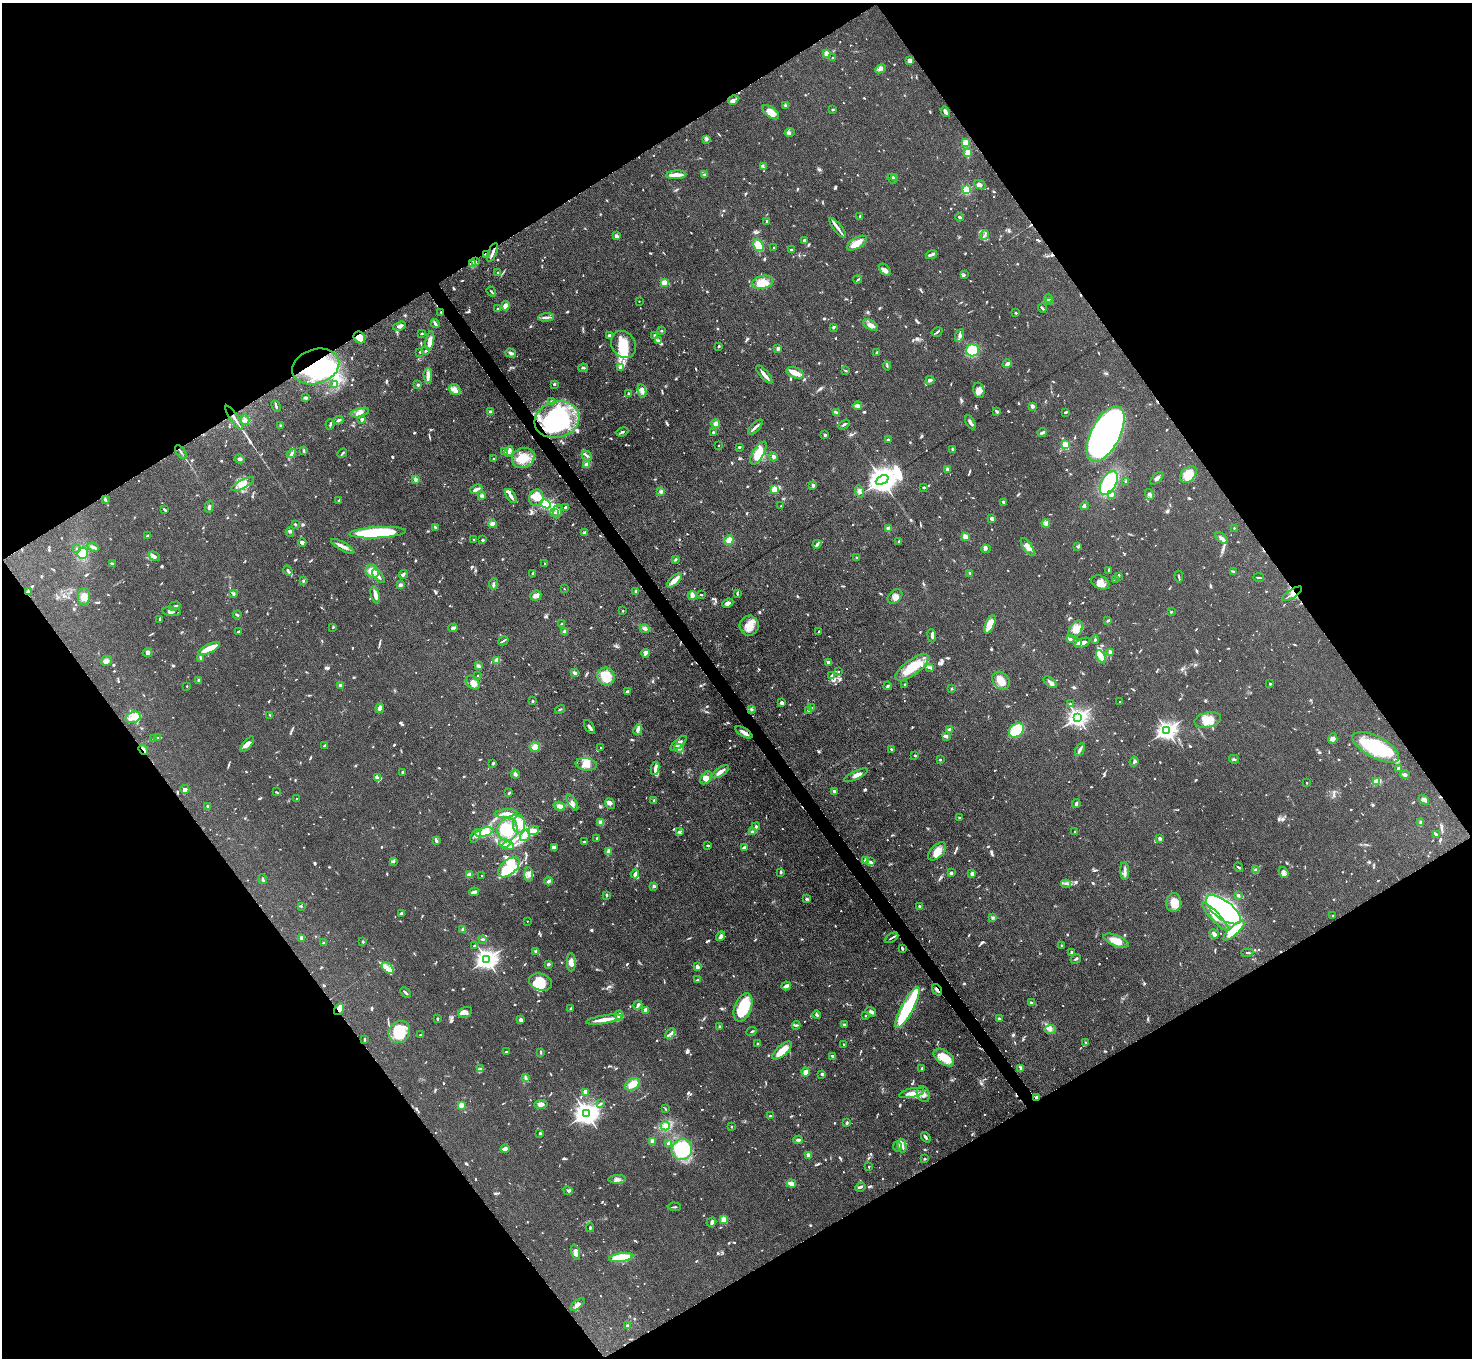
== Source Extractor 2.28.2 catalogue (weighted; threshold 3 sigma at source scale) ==
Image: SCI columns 1-5880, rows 297-5719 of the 5882 x 5876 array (HDU 1 of 3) = the unmasked area's bounding box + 8 px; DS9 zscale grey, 4 x 4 block average (1 PNG px = mean of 4 x 4 image px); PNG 1474 x 1360 px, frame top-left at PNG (2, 3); each listed source drawn as its Kron ellipse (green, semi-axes under 4 px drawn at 4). Shown black and unused: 49% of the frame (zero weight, under 4 of 8 exposures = <1% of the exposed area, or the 3 px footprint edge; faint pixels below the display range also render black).
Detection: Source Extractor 2.28.2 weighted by HDU 2 'WHT'. Background 0.0969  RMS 0.0051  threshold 0.0209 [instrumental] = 3 sigma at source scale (4.09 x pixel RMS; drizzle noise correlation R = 1.36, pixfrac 0.8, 0.05/0.05 arcsec/px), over >= 5 px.
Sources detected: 1471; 11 too faint to see at this stretch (4 x 4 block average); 8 inside a brighter object's white glare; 11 cosmic-ray / hot-pixel residue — neither listed nor drawn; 45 coinciding with a brighter row at this scale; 124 inside a brighter listed object's ellipse — not listed separately; of the other 1272, all 500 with FLUX_AUTO >= 3.41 (the completeness limit of this list) listed and drawn (772 fainter detections not listed), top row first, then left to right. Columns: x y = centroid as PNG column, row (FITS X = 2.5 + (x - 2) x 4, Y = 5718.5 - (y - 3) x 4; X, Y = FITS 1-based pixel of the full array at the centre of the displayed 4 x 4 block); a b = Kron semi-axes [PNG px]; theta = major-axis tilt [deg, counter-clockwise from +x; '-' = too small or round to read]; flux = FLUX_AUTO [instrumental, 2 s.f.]
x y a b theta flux
826 54 2 2 - 42
833 58 2 2 - 3.6
910 60 3 3 - 18
880 69 5 4 - 8.4
733 100 6 3 31 8.8
785 105 4 2 - 4.4
833 110 3 2 - 3.4
771 112 10 5 -38 30
945 112 5 3 - 8.9
790 133 5 3 - 7.2
706 140 3 2 - 3.9
965 142 2 2 - 140
968 152 2 2 - 110
763 166 4 2 - 3.7
705 174 4 2 - 5.7
676 175 10 2 3 34
894 178 4 2 - 6.3
892 179 5 2 - 4.8
980 185 6 3 -26 8.7
966 190 2 2 - 270
860 216 4 2 - 4.2
959 217 4 2 - 4.2
767 221 4 3 - 3.9
838 228 12 3 -51 17
984 235 5 2 - 4.1
616 236 3 3 - 6.7
805 241 3 2 - 8.1
857 243 11 5 31 32
758 245 6 5 - 36
774 248 2 2 - 10
791 250 2 2 - 5.3
493 253 10 2 68 12
931 254 6 2 19 12
487 255 3 2 - 4.5
475 261 3 2 - 5.1
472 264 4 4 - 15
885 270 7 4 -50 14
498 272 2 2 - 8
964 275 4 2 - 3.7
858 280 4 2 - 3.8
762 282 11 6 11 43
664 283 2 2 - 120
491 292 5 2 - 4.3
1048 298 4 3 - 5.1
639 301 2 2 - 4.1
1049 302 3 2 - 4.7
505 306 4 3 - 23
498 308 2 2 - 4.9
1042 308 4 2 - 4.9
441 312 2 2 - 4.1
1016 313 2 2 - 4.7
546 317 8 2 5 10
435 323 5 2 - 12
871 325 8 4 -30 15
400 326 6 3 21 11
833 327 3 2 - 4.7
661 331 2 2 - 4.9
937 332 6 2 32 4.7
422 333 2 2 - 3.8
655 335 3 2 - 4.6
960 335 6 4 71 8.4
609 336 3 3 - 5.9
359 337 6 5 - 34
430 341 9 4 81 24
658 341 3 2 - 9
624 345 14 12 -57 70
719 346 2 2 - 4.3
778 348 2 2 - 46
972 350 6 6 - 65
426 351 4 2 - 4.5
420 352 2 2 - 7.3
877 352 3 2 - 5.1
511 353 5 3 - 8.1
1007 364 4 2 - 13
316 366 24 17 18 230
887 366 4 2 - 4.1
620 367 2 2 - 12
583 368 5 2 - 4.8
845 371 3 2 - 3.6
795 373 9 5 -22 25
428 375 7 3 -90 14
764 375 11 3 -48 17
930 380 4 2 - 7
334 384 3 3 - 4.9
554 384 2 2 - 19
418 385 3 2 - 4.8
455 390 6 5 - 14
979 390 8 5 -78 16
642 391 7 4 -77 11
629 394 3 2 - 4.6
306 398 3 2 - 7.8
551 402 2 2 - 7.2
276 406 6 2 -63 4.9
858 406 4 3 - 7
1032 406 2 2 - 53
997 411 3 2 - 5.5
490 412 3 3 - 11
836 412 4 3 - 4.6
1066 412 3 2 - 3.9
360 413 9 4 15 15
234 418 14 2 -56 15
362 419 4 3 - 5.5
245 420 5 3 - 8
339 420 5 2 - 7.9
557 420 23 18 16 330
970 422 8 2 -60 9
330 424 5 2 - 3.7
716 424 4 4 - 14
844 424 6 2 32 4.9
280 425 2 2 - 3.4
755 427 9 2 47 9.2
622 432 6 2 21 4.7
1042 432 5 2 - 9.3
713 433 3 2 - 6
1106 434 30 14 63 2100
825 435 2 2 - 7.2
888 440 2 2 - 17
1065 445 2 2 - 220
718 446 2 2 - 7.4
739 447 2 2 - 3.9
952 449 3 2 - 4.8
303 451 3 3 - 4.2
181 452 8 2 -54 6.1
505 452 3 2 - 3.8
509 452 5 3 - 8
291 453 5 2 - 7.7
342 453 5 2 - 4.2
758 453 13 5 58 56
587 456 5 3 - 6.8
773 457 4 3 - 6.5
523 458 11 10 - 49
240 459 4 3 - 5.8
493 459 3 2 - 5.1
587 465 3 3 - 13
947 469 3 2 - 13
1188 475 10 6 45 49
1157 478 8 3 45 8
415 479 3 3 - 6.8
882 480 7 4 25 4000
1126 482 3 2 - 4.5
1109 483 13 7 61 180
243 484 12 4 27 22
813 485 2 2 - 33
924 487 2 2 - 4
476 489 6 2 23 12
774 489 2 2 - 81
661 491 3 3 - 5.8
859 492 6 4 -76 8.4
1111 494 2 2 - 56
1150 494 5 3 - 6.4
482 495 4 3 - 4.8
511 496 8 2 -56 15
536 498 8 7 - 51
105 500 2 2 - 5.1
338 501 3 2 - 3.5
1004 503 4 3 - 4.8
546 504 5 3 - 370
781 506 2 2 - 4.6
1084 506 4 2 - 5.5
209 507 6 2 75 5.8
565 507 2 2 - 5.3
164 510 4 2 - 4.2
557 511 7 3 79 7.9
554 513 4 2 - 4.5
992 518 3 3 - 9.3
1046 523 4 3 - 6.4
295 524 2 2 - 7.6
492 524 4 3 - 9.3
435 527 4 2 - 3.5
1234 528 2 2 - 6.3
888 529 2 2 - 81
290 532 5 2 - 7
378 533 28 5 3 260
584 533 2 2 - 25
148 536 3 2 - 5.4
965 537 2 2 - 120
1221 538 7 3 -40 11
473 539 2 2 - 4.5
482 540 2 2 - 5.3
729 540 5 4 - 18
899 541 2 2 - 7.2
302 542 4 3 - 14
817 544 4 2 - 9.9
343 546 13 3 -29 17
1078 546 3 2 - 4.1
93 547 6 2 -23 13
1028 547 10 4 -56 17
77 549 2 2 - 5.5
986 549 5 3 - 7.6
82 553 5 5 - 33
154 556 6 3 -35 7
857 557 3 2 - 3.4
676 559 2 2 - 5.3
112 563 3 2 - 3.7
545 563 2 2 - 6.8
1109 570 4 2 - 4.7
288 571 5 2 - 8.2
372 571 7 6 - 32
1233 571 4 2 - 4.3
533 573 3 2 - 4.2
970 573 2 2 - 3.7
403 575 4 3 - 5.1
378 576 8 3 -48 9.8
1118 576 2 2 - 4.2
1179 577 6 2 -79 5
1259 578 5 2 - 5.5
674 580 9 4 41 21
1115 580 2 2 - 5.3
303 581 3 2 - 3.8
1100 582 9 6 -26 25
494 584 5 2 - 4.8
400 585 3 3 - 7.5
564 589 2 2 - 5.2
636 591 2 2 - 10
28 592 4 2 - 3.9
234 594 3 2 - 5.2
737 594 3 2 - 3.9
1292 594 11 2 32 11
375 595 9 3 -76 17
701 595 3 2 - 3.9
536 596 6 5 - 10
692 596 4 2 - 30
895 596 8 6 44 17
84 597 8 6 88 21
728 603 6 4 24 10
175 606 6 2 16 5.3
623 611 2 2 - 11
172 612 9 3 -7 8.6
1171 612 2 2 - 5.7
237 615 4 2 - 3.4
159 620 2 2 - 3.8
1108 620 3 2 - 6.5
562 624 3 2 - 3.7
990 624 10 4 67 39
749 626 10 9 - 39
333 627 2 2 - 3.6
453 628 5 3 - 6.1
645 629 5 3 - 7.3
1075 629 9 6 61 30
239 631 4 2 - 3.7
564 631 3 3 - 4.9
819 631 2 2 - 11
932 636 7 3 -84 7
1070 639 4 3 - 6.7
1095 640 4 3 - 4.3
503 641 5 2 - 3.5
1077 642 2 2 - 78
1082 643 8 3 24 14
209 649 12 4 26 45
147 652 5 3 - 8.5
1110 652 4 3 - 14
645 653 4 3 - 7.1
1101 656 7 4 -60 35
201 658 3 2 - 4.1
497 660 4 3 - 9.3
106 661 6 5 - 13
829 663 3 2 - 15
478 666 4 2 - 13
912 667 20 7 36 91
929 667 4 2 - 3.4
839 672 2 2 - 4.6
574 673 4 2 - 5.8
478 676 2 2 - 6.5
606 676 9 8 - 49
832 676 4 2 - 5.1
199 681 2 2 - 37
1001 681 10 7 -48 37
1050 682 8 3 -39 8.1
473 683 8 5 -44 15
905 684 2 2 - 13
1270 684 2 2 - 15
340 685 2 2 - 4.9
187 686 2 2 - 6.4
888 686 4 2 - 4.3
951 689 2 2 - 8.9
627 692 3 2 - 5.6
533 701 2 2 - 13
1120 702 2 2 - 4.5
782 703 4 3 - 9
1070 704 2 2 - 3.8
811 707 3 3 - 3.7
380 708 5 2 - 15
560 709 5 2 - 3.8
752 709 3 3 - 4.7
809 710 4 3 - 7.5
270 715 3 2 - 3.8
133 717 8 5 18 23
1078 717 3 3 - 1600
1208 720 13 7 12 48
589 727 8 2 -56 10
638 730 5 4 - 10
949 730 4 3 - 11
1016 730 8 6 42 120
1167 730 3 3 - 1700
744 732 9 3 -31 13
946 736 3 2 - 8
157 738 4 2 - 3.9
153 739 3 2 - 3.6
1333 739 5 4 - 11
679 743 10 3 41 14
247 744 9 3 50 18
324 746 3 2 - 4.4
535 747 5 5 - 17
601 747 2 2 - 5.5
1376 747 26 10 -28 180
679 748 5 4 - 8.8
891 749 2 2 - 3.9
143 750 5 2 - 3.7
1080 750 7 2 60 9.1
915 756 2 2 - 3.5
1234 759 5 2 - 4
940 760 2 2 - 11
1134 762 5 3 - 5.7
493 763 3 2 - 6.4
586 764 11 6 -7 31
655 768 7 4 82 12
1399 769 3 2 - 12
403 772 3 2 - 4.8
720 772 9 3 35 20
515 774 4 3 - 6
1405 774 5 3 - 6.6
856 775 13 4 25 15
377 777 3 3 - 6.8
706 778 7 4 49 17
1377 781 4 2 - 59
1307 783 2 2 - 4.7
185 789 4 4 - 8.8
834 791 2 2 - 9.1
276 792 3 2 - 4.1
509 793 3 2 - 4
297 799 2 2 - 4.6
654 800 3 2 - 4.6
1424 800 6 3 -40 12
572 802 9 2 -58 8.8
610 804 5 3 - 10
1076 804 4 2 - 6.5
559 806 6 3 -17 24
208 807 2 2 - 33
506 813 11 3 5 19
959 817 2 2 - 4.3
601 822 4 3 - 8.6
1420 822 4 3 - 5.2
519 824 9 6 89 27
756 827 4 2 - 4.9
508 829 11 10 - 71
533 830 6 4 15 20
753 831 4 3 - 9.1
484 832 9 4 14 29
679 832 4 3 - 5.1
1075 832 3 2 - 5.5
525 835 6 3 55 12
1436 835 3 3 - 5.7
476 836 7 4 58 11
597 838 2 2 - 3.9
1160 838 3 2 - 9.2
436 841 3 2 - 7.7
584 842 3 2 - 3.9
505 843 5 2 - 5.8
508 846 6 3 -4 11
708 846 3 2 - 4.8
554 847 3 2 - 14
744 847 3 2 - 6
937 851 11 6 45 31
608 852 3 3 - 7.7
393 861 3 3 - 4.5
865 861 3 2 - 3.6
870 862 4 2 - 4.3
509 867 13 7 42 130
1239 867 5 2 - 4.2
1255 870 4 2 - 6
1125 871 9 3 -88 11
781 872 4 2 - 3.9
951 873 3 2 - 6.8
1283 873 6 4 -56 9.1
529 874 7 3 -86 9.6
635 874 4 2 - 14
972 874 4 3 - 8
469 875 4 4 - 10
482 875 2 2 - 3.4
263 879 5 2 - 3.7
549 881 4 3 - 7
1066 884 5 2 - 5.7
654 886 2 2 - 20
474 892 5 3 - 9.8
607 895 2 2 - 5
1238 895 4 2 - 5.6
806 899 3 3 - 4.3
1174 902 9 7 84 46
301 906 2 2 - 3.6
919 906 2 2 - 16
1223 910 20 9 -38 1200
401 913 4 2 - 5.8
1333 916 2 2 - 8.2
1215 917 19 4 -46 37
992 918 3 2 - 3.6
527 921 2 2 - 3.8
463 930 3 3 - 4.7
1234 931 14 4 42 87
1214 934 5 3 - 10
721 936 5 3 - 9.5
301 938 3 2 - 8.3
892 938 7 2 32 4.9
483 939 3 2 - 5.1
1116 941 13 5 -22 40
363 942 2 2 - 6.5
324 943 3 3 - 6
1062 945 2 2 - 6.3
474 946 2 2 - 3.8
902 948 3 2 - 5.2
536 951 3 3 - 5.6
1072 952 2 2 - 19
1247 953 6 2 4 4.5
487 959 3 3 - 2000
1076 959 6 2 31 3.8
571 962 9 4 -88 18
548 964 2 2 - 28
697 967 2 2 - 54
388 968 7 3 -42 14
698 980 4 2 - 5.1
541 982 12 8 -14 67
786 986 5 3 - 11
937 990 6 2 -54 11
406 993 6 2 -44 5.1
1031 1002 3 2 - 4.6
638 1005 5 2 - 12
743 1007 15 8 68 140
908 1007 23 6 62 260
339 1009 6 4 56 14
570 1009 3 2 - 5
646 1010 2 2 - 50
871 1012 5 3 - 6.5
465 1013 7 5 28 13
619 1015 4 4 - 12
817 1015 4 3 - 4.4
865 1016 2 2 - 6.8
999 1018 2 2 - 11
437 1019 2 2 - 3.8
521 1020 3 3 - 11
604 1020 18 3 9 44
796 1025 4 2 - 3.7
844 1025 3 2 - 6.4
719 1027 3 2 - 3.6
1050 1029 6 4 2 12
752 1031 5 2 - 3.5
399 1032 11 10 - 100
670 1034 6 2 39 5.7
420 1035 2 2 - 8
364 1039 4 2 - 4.1
1086 1043 2 2 - 3.9
757 1044 2 2 - 6.1
843 1044 2 2 - 5.8
782 1050 12 5 41 26
507 1052 4 2 - 4.8
540 1052 3 2 - 4.3
833 1056 4 3 - 3.8
944 1057 11 7 -36 52
921 1068 3 2 - 3.4
480 1069 4 2 - 4.6
1021 1069 3 2 - 4.7
806 1072 4 3 - 17
822 1074 3 2 - 8.8
526 1078 3 3 - 4.3
633 1084 8 5 36 31
585 1092 2 2 - 65
912 1093 13 4 11 22
923 1094 8 6 -66 16
1037 1097 3 2 - 13
541 1104 6 4 9 12
601 1104 2 2 - 6.7
461 1105 2 2 - 110
665 1109 3 2 - 3.5
586 1113 4 3 - 2900
770 1116 3 2 - 4.6
847 1123 3 2 - 6.4
665 1126 5 4 - 12
731 1127 2 2 - 9.7
540 1133 2 2 - 6.3
926 1137 6 2 -54 5.5
798 1140 5 2 - 7.1
652 1141 2 2 - 73
668 1144 4 2 - 6.6
902 1146 7 2 -77 8.1
897 1147 5 3 - 5.3
505 1149 4 3 - 12
682 1149 10 10 - 220
808 1155 2 2 - 52
925 1159 2 2 - 4.8
869 1167 2 2 - 7.3
617 1179 9 4 2 13
791 1183 5 2 - 24
860 1187 5 2 - 7.4
568 1191 5 2 - 4.3
674 1207 6 2 -1 3.6
724 1220 3 3 - 25
711 1222 5 4 - 8.7
590 1228 4 2 - 3.5
575 1252 8 3 -74 13
621 1257 12 4 7 140
577 1305 8 4 40 13
628 1326 2 2 - 9.4
Overlapping masked pixels (flux is a lower limit): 15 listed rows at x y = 493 253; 475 261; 472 264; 441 312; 359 337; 316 366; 234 418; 557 420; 28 592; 1292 594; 744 732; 143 750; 937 990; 339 1009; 1037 1097
Diffuse or blended objects may show on this block-average render without a row.